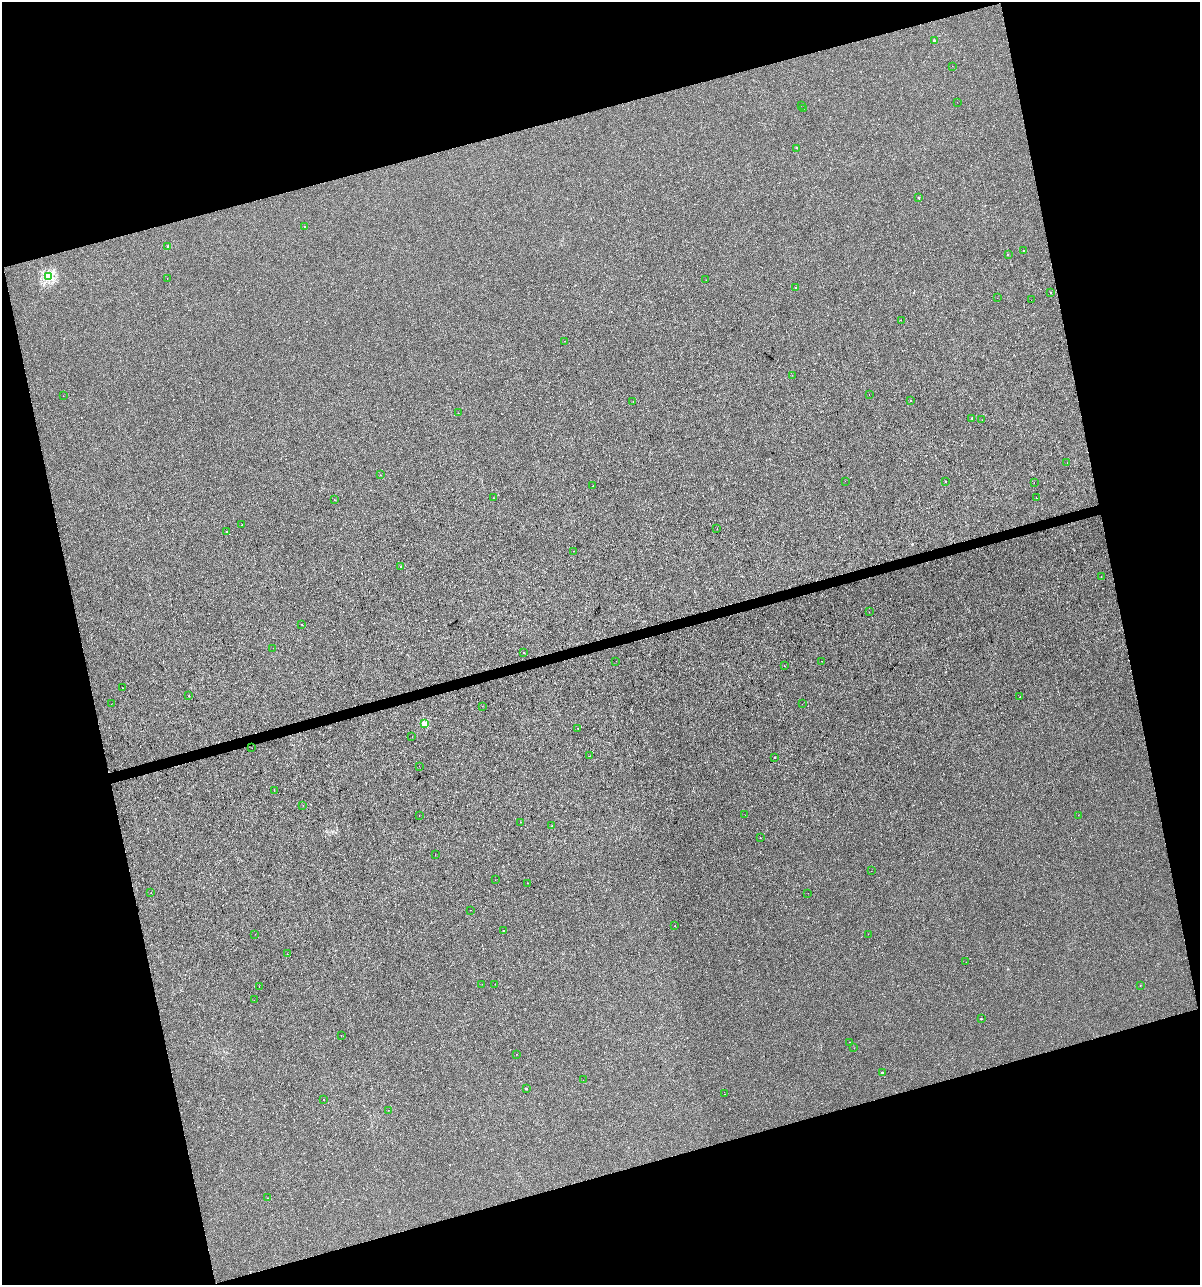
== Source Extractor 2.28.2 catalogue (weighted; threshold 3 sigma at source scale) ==
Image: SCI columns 46-4835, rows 1-5132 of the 4930 x 5132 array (HDU 1 of 3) = the unmasked area's bounding box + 8 px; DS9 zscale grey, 4 x 4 block average (1 PNG px = mean of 4 x 4 image px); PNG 1202 x 1287 px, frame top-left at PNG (2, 2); each listed source drawn as its Kron ellipse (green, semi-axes under 4 px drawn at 4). Shown black and unused: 32% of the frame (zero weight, under 3 of 4 exposures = <1% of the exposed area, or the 3 px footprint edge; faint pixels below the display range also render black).
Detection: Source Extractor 2.28.2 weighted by HDU 2 'WHT'. Background 4.00e-05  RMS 0.0017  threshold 0.00747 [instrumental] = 3 sigma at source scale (4.5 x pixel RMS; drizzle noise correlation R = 1.50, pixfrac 1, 0.0396/0.0396 arcsec/px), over >= 5 px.
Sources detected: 112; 11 cosmic-ray / hot-pixel residue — neither listed nor drawn; the other 101 listed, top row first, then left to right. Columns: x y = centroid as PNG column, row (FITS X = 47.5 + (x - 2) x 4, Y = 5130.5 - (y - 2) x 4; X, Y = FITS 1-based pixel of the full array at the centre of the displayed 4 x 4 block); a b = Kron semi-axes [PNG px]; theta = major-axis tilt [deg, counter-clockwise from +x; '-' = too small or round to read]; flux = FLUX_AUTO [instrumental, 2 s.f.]
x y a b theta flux
934 41 2 2 - 3.8
952 66 2 2 - 0.26
957 102 2 2 - 0.24
801 105 2 2 - 0.37
803 108 2 2 - 0.21
796 148 2 2 - 0.32
918 197 2 2 - 0.64
305 226 2 2 - 0.41
168 246 2 2 - 4.9
1024 251 2 2 - 0.29
1008 254 2 2 - 0.37
49 277 2 2 - 130
167 278 2 2 - 0.37
706 280 2 2 - 1.3
796 288 3 2 - 0.5
1051 292 2 2 - 1.5
997 298 2 2 - 0.3
1031 300 2 2 - 0.3
901 320 2 2 - 0.24
565 341 2 2 - 0.89
792 375 2 2 - 0.19
869 394 2 2 - 0.12
63 396 2 2 - 0.19
633 401 2 2 - 0.15
911 401 2 2 - 0.23
458 413 2 2 - 0.23
972 418 2 2 - 1.6
982 420 2 2 - 0.34
1067 463 2 2 - 0.16
380 475 2 2 - 0.28
845 481 2 2 - 0.68
945 481 2 2 - 0.85
1034 482 2 2 - 1.6
593 486 2 2 - 0.16
493 498 2 2 - 0.18
1036 498 2 2 - 1
334 500 2 2 - 0.81
242 525 2 2 - 0.93
717 529 2 2 - 0.45
227 531 3 2 - 0.42
574 551 2 2 - 0.32
401 566 2 2 - 0.91
1101 576 2 2 - 0.33
869 612 2 2 - 0.2
302 624 2 2 - 0.47
273 648 2 2 - 0.16
523 652 2 2 - 0.34
616 661 2 2 - 0.14
821 661 2 2 - 0.56
784 666 2 2 - 0.21
122 688 2 2 - 0.33
189 696 2 2 - 0.85
1020 697 2 2 - 0.47
111 704 2 2 - 0.12
802 704 2 2 - 0.12
482 706 2 2 - 0.17
425 724 2 2 - 38
577 728 2 2 - 1.6
412 737 2 2 - 0.23
252 748 2 2 - 0.27
589 756 2 2 - 0.14
774 757 2 2 - 0.26
419 766 2 2 - 0.36
274 790 2 2 - 0.7
303 806 2 2 - 0.23
419 815 2 2 - 0.35
745 815 2 2 - 0.26
1078 815 2 2 - 0.54
520 822 2 2 - 0.17
552 826 2 2 - 0.27
760 837 2 2 - 0.13
435 855 2 2 - 0.21
871 871 2 2 - 0.2
495 880 2 2 - 0.13
527 883 2 2 - 0.28
151 892 2 2 - 0.62
808 893 2 2 - 0.24
470 910 2 2 - 0.14
675 926 2 2 - 0.4
503 930 2 2 - 0.52
255 934 2 2 - 0.61
868 934 2 2 - 0.27
287 954 2 2 - 0.18
966 962 2 2 - 0.17
482 984 2 2 - 0.16
495 984 2 2 - 0.31
1140 985 2 2 - 0.27
259 987 2 2 - 0.58
254 1000 2 2 - 0.37
981 1019 2 2 - 1.3
341 1035 2 2 - 0.26
850 1042 2 2 - 0.33
854 1048 2 2 - 0.1
516 1054 2 2 - 0.2
882 1073 2 2 - 5.3
583 1080 2 2 - 0.11
526 1089 2 2 - 1.4
725 1094 2 2 - 0.79
324 1100 2 2 - 0.25
388 1110 2 2 - 0.17
267 1198 2 2 - 0.14
Diffuse or blended objects may show on this block-average render without a row.